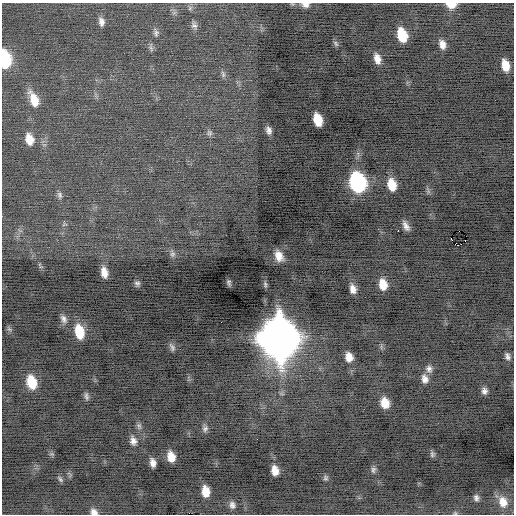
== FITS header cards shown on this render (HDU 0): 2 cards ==
NAXIS1  =                  512 / Axis length
NAXIS2  =                  512 / Axis length

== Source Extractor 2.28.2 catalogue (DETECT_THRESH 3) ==
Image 512 x 512 px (HDU 0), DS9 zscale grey, 1 PNG px = 1 image px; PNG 516 x 516 px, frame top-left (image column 1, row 512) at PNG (2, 3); no overlay
Background -0.498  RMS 0.79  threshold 2.36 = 3 sigma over >= 5 px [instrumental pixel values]
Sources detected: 66; all 66 listed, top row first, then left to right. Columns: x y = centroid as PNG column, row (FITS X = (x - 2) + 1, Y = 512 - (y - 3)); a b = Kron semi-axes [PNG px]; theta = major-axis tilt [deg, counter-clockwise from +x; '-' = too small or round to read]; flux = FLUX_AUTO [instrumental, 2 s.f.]
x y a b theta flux
451 4 9 5 -3 760
305 5 11 7 1 290
190 8 7 4 72 85
101 22 11 7 -80 280
194 25 10 7 -50 170
156 33 10 6 -84 170
402 35 12 7 -73 1700
336 44 9 5 -61 110
442 44 10 7 -76 370
151 48 9 5 -66 140
5 59 13 7 -85 4400
377 59 11 6 -73 410
505 65 11 7 -75 740
223 74 10 5 -77 120
34 99 18 9 -68 910
318 120 11 7 -74 1200
269 130 8 5 -75 220
209 133 8 6 22 110
29 139 12 8 -75 680
357 182 13 9 -74 11000
392 185 12 8 -77 960
428 191 7 4 -72 110
60 195 9 6 -79 140
406 226 11 5 -63 280
398 231 2 2 - 370
451 239 2 2 - 480
465 240 2 2 - 16
457 245 4 3 - 480
172 254 8 7 - 160
279 256 11 8 -67 530
104 272 10 6 -79 490
229 282 7 4 -71 120
137 283 7 6 - 130
265 284 8 5 -77 110
383 284 11 8 -77 790
353 289 10 7 -78 370
64 319 12 8 -64 270
9 329 8 4 -44 110
79 332 15 9 -77 1400
279 338 17 14 -78 180000
172 347 11 6 -63 160
507 356 9 6 -67 210
349 357 10 8 -77 540
429 369 10 9 - 260
425 379 12 9 -74 360
32 382 13 9 -73 1400
484 391 8 7 - 230
86 396 10 5 -81 140
385 403 10 8 -74 770
139 426 9 6 -70 150
205 428 9 7 88 190
133 441 11 8 -76 310
52 454 8 4 0 77
432 454 8 7 - 130
171 457 10 7 -74 650
153 463 8 5 -77 320
275 470 9 6 -78 550
373 470 9 7 80 160
325 478 7 6 - 110
60 479 9 5 -65 120
206 491 9 6 -82 830
476 498 8 7 - 180
503 502 15 12 -69 750
232 505 10 8 -76 240
94 512 8 7 - 280
455 513 5 5 - 74
At the frame edge (FLAGS 8, measured only in part): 5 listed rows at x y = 451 4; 305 5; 5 59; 94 512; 455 513